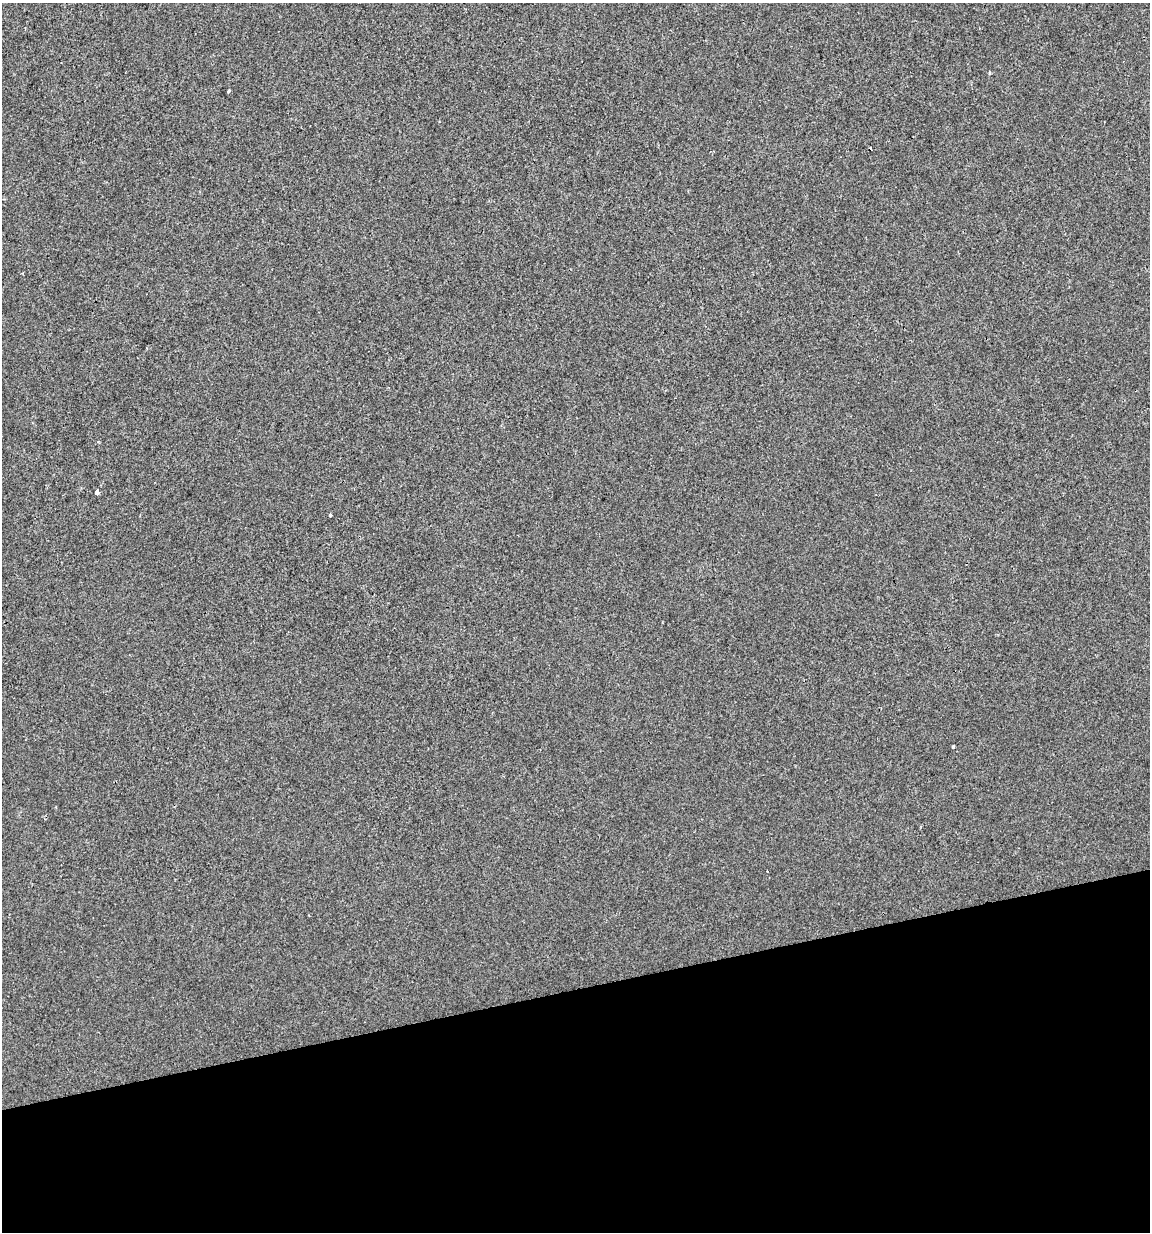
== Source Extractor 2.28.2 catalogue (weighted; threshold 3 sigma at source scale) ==
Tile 14 of 4 x 4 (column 2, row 4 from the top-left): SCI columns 1178-2325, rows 1-1230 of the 4697 x 4919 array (HDU 1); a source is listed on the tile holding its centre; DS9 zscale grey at full resolution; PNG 1152 x 1234 px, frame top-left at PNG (2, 3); no overlay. Shown black and unused: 20% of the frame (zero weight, under 2 of 3 exposures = <1% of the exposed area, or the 3 px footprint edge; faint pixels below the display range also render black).
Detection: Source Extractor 2.28.2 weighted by HDU 2 'WHT'; one run over the whole footprint, this tile lists its part. Background -2.51e-04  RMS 0.0042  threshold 0.019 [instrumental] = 3 sigma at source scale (4.5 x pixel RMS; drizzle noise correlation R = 1.50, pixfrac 1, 0.0396/0.0396 arcsec/px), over >= 5 px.
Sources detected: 7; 2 cosmic-ray / hot-pixel residue — not listed; the other 5 listed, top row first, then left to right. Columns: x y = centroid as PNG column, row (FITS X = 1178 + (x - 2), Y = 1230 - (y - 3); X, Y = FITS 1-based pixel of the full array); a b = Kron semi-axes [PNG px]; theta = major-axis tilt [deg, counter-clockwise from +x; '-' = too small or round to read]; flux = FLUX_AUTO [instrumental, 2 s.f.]
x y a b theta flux
989 72 4 3 - 0.61
228 91 3 3 - 1.2
97 492 4 4 - 4
330 515 4 3 - 1.5
953 747 3 3 - 0.77